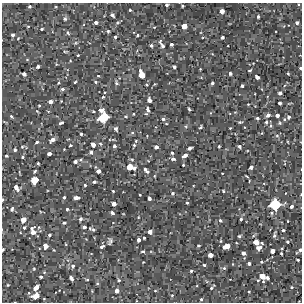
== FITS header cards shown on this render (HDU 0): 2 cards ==
NAXIS1  =                  300 / Width of image
NAXIS2  =                  300 / Height of image

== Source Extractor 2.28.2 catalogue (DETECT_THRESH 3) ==
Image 300 x 300 px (HDU 0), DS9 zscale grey, 1 PNG px = 1 image px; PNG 304 x 304 px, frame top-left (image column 1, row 300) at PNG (2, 3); no overlay
Background 1730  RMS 120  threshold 364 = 3 sigma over >= 5 px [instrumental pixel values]
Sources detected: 193; all 193 listed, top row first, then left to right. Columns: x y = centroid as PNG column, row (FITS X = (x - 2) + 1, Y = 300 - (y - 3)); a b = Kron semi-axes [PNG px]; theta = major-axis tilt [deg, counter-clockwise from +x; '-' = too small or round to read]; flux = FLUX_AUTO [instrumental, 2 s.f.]
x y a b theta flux
167 5 3 3 - 15000
30 6 4 3 - 12000
182 6 3 2 - 9600
130 10 3 3 - 9000
222 11 4 4 - 44000
112 15 4 3 - 21000
258 17 3 3 - 12000
65 19 5 5 - 17000
96 23 4 3 - 23000
297 23 3 3 - 18000
28 26 4 3 - 5400
184 26 4 4 - 83000
42 29 3 2 - 11000
108 31 4 4 - 12000
68 33 6 4 -70 11000
13 35 3 3 - 19000
137 35 3 2 - 9400
115 37 3 3 - 11000
222 37 3 3 - 15000
171 44 3 3 - 18000
151 45 4 3 - 17000
162 45 13 5 -60 32000
65 51 5 3 - 7400
78 55 3 2 - 7100
38 66 4 3 - 19000
174 67 4 3 - 18000
300 68 3 3 - 10000
250 70 4 3 - 8600
230 73 3 3 - 19000
288 73 3 2 - 7300
24 74 4 4 - 28000
141 74 7 5 -73 130000
98 76 3 3 - 6800
257 77 4 3 - 37000
75 82 3 3 - 7700
96 82 5 4 - 11000
58 83 4 2 - 6500
116 83 6 5 - 13000
212 83 3 3 - 15000
242 86 3 3 - 14000
62 89 5 4 - 15000
280 93 4 4 - 27000
103 97 4 3 - 7400
149 100 5 4 - 33000
50 102 4 4 - 35000
280 103 3 3 - 19000
248 104 3 3 - 5700
39 105 3 2 - 6200
148 109 6 4 -67 24000
189 109 3 2 - 10000
101 110 6 4 7 35000
37 111 4 3 - 6100
93 111 3 2 - 8100
133 114 3 2 - 6000
268 115 5 4 - 25000
277 115 4 3 - 29000
11 116 3 3 - 8900
126 116 4 3 - 8700
104 117 7 6 - 350000
289 117 5 5 - 15000
257 118 4 3 - 14000
163 119 4 4 - 16000
284 119 5 4 - 11000
240 122 4 3 - 9800
266 122 5 4 - 13000
61 123 5 3 - 14000
280 123 5 4 - 11000
166 124 3 2 - 6000
186 126 5 4 - 9900
271 126 5 4 - 10000
201 127 4 3 - 10000
230 128 3 2 - 5500
116 129 4 3 - 19000
132 133 4 4 - 8900
262 133 4 3 - 6300
81 134 3 3 - 11000
277 136 5 5 - 14000
52 140 5 4 - 36000
136 141 3 3 - 7200
37 142 3 3 - 16000
93 144 4 4 - 51000
100 144 5 3 - 8800
70 145 3 3 - 11000
134 145 3 3 - 8300
114 146 4 3 - 19000
219 146 3 3 - 7800
239 146 4 3 - 16000
22 147 4 3 - 8300
156 147 4 4 - 31000
189 148 4 3 - 23000
64 149 2 2 - 4500
15 150 4 3 - 14000
91 152 4 4 - 19000
172 153 4 3 - 12000
49 154 4 3 - 30000
185 155 5 3 - 35000
6 156 3 3 - 11000
23 157 3 3 - 8500
132 159 4 4 - 9500
173 159 5 3 - 18000
75 161 5 4 - 22000
38 163 3 2 - 9000
183 165 3 2 - 6900
129 167 5 5 - 100000
251 167 4 3 - 23000
134 168 4 3 - 22000
35 171 3 3 - 11000
98 171 4 4 - 35000
146 171 9 4 -43 23000
222 173 2 2 - 4500
246 176 5 2 - 7800
34 180 5 5 - 170000
94 182 4 3 - 18000
85 185 3 3 - 9500
16 188 6 4 -57 41000
113 191 3 3 - 8900
223 191 3 2 - 8300
173 193 4 3 - 13000
140 195 3 2 - 6300
64 197 3 3 - 12000
76 198 5 3 - 34000
149 198 4 3 - 24000
3 200 4 2 - 7500
187 203 3 3 - 11000
114 204 4 4 - 40000
275 204 7 7 - 440000
291 206 4 3 - 20000
12 209 5 3 - 13000
67 209 3 3 - 11000
112 213 4 3 - 15000
81 219 4 4 - 16000
241 219 3 3 - 12000
23 220 5 4 - 67000
220 220 5 4 - 10000
288 221 3 2 - 5700
64 223 3 3 - 12000
39 227 5 3 - 7300
84 227 5 4 - 20000
24 228 4 3 - 11000
93 230 5 4 - 15000
283 230 3 3 - 12000
33 231 9 5 -79 60000
150 232 4 4 - 39000
49 235 3 3 - 15000
274 235 5 3 - 16000
239 236 4 3 - 11000
144 238 3 3 - 9800
139 240 4 3 - 24000
110 241 6 3 80 16000
221 241 4 3 - 6600
256 242 5 4 - 75000
287 242 3 3 - 11000
262 243 4 3 - 12000
45 246 4 4 - 47000
102 246 7 4 31 16000
198 246 3 2 - 7900
226 246 6 4 27 95000
259 247 6 4 19 29000
282 248 4 3 - 6700
3 250 4 2 - 16000
300 250 5 4 - 22000
143 251 4 3 - 9300
272 251 4 4 - 42000
244 253 4 3 - 27000
281 253 3 3 - 11000
210 255 4 4 - 48000
298 260 3 3 - 11000
143 262 2 2 - 5000
261 262 4 3 - 9400
249 264 3 3 - 16000
204 265 3 3 - 9200
73 266 5 5 - 22000
224 268 5 4 - 11000
34 269 4 4 - 7300
191 271 3 3 - 9900
262 276 5 4 - 89000
41 277 4 3 - 12000
71 278 5 3 - 25000
267 278 4 3 - 17000
87 280 4 3 - 6700
119 280 4 4 - 11000
258 280 4 3 - 7300
97 283 5 3 - 7200
8 285 2 2 - 6400
291 287 5 4 - 13000
36 288 5 4 - 65000
211 288 3 3 - 8200
117 291 4 4 - 36000
155 291 4 2 - 5500
249 292 3 2 - 6500
172 295 3 3 - 6600
36 296 6 4 30 110000
201 299 3 2 - 9000
At the frame edge (FLAGS 8, measured only in part): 5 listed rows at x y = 167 5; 300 68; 3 200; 3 250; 300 250